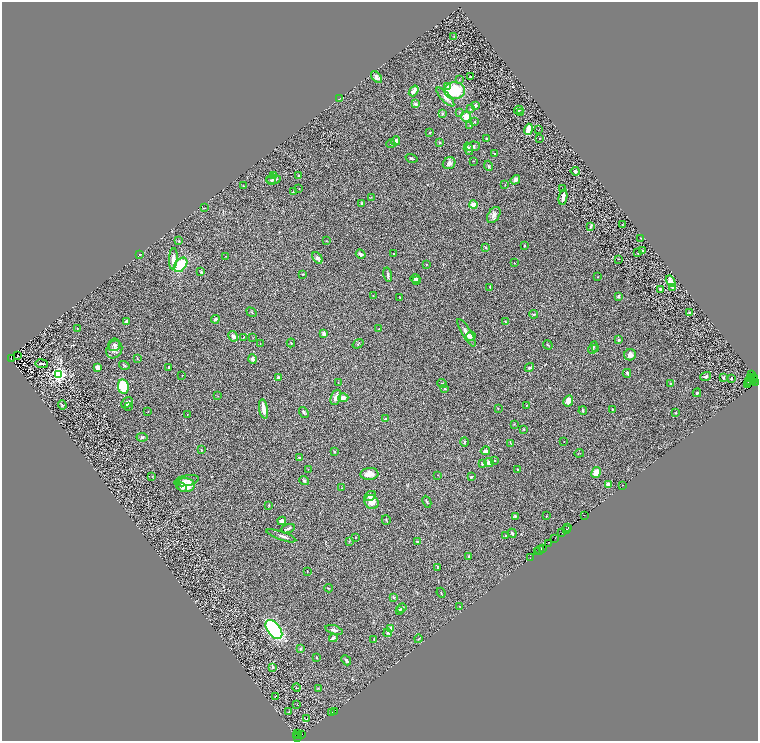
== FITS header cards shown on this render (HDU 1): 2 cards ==
NAXIS1  =                 1512
NAXIS2  =                 1478

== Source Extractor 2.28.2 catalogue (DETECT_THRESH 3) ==
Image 1512 x 1478 px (HDU 1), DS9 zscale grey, zoomed out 1/2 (1 PNG px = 2 x 2 image px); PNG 760 x 743 px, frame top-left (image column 1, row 1478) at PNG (2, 2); each listed source drawn as its Kron ellipse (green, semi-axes under 4 px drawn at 4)
Background 0.523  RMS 0.053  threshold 0.16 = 3 sigma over >= 5 px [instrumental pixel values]
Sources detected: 282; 43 cannot appear on this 1/2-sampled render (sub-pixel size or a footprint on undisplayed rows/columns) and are neither listed nor drawn; the other 239 listed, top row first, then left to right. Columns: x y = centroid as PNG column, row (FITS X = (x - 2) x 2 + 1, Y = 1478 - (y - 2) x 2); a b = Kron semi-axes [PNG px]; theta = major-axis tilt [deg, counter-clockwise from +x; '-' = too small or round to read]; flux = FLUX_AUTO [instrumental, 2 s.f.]
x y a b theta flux
454 37 2 1 - 6.6
470 76 3 3 - 4.7
376 77 7 4 -46 34
459 80 2 2 - 4.4
447 87 3 3 - 16
454 90 10 8 0 360
414 91 6 3 52 66
445 97 12 4 -47 60
339 99 3 2 - 4.5
416 104 3 3 - 20
475 106 3 3 - 22
470 109 3 3 - 8.7
519 110 4 2 - 7.7
460 112 3 2 - 8
520 113 2 2 - 5.9
442 114 3 2 - 26
466 117 5 5 - 110
475 122 3 2 - 6.7
470 126 2 2 - 4.7
528 129 5 3 - 130
539 129 2 1 - 3.2
430 133 2 2 - 5.6
539 138 2 2 - 3
486 139 3 2 - 8.3
396 141 5 4 - 45
440 142 3 3 - 9.4
391 144 4 2 - 7.7
473 146 7 4 7 21
468 149 6 3 -72 30
495 154 2 2 - 8.6
411 158 6 2 -18 9.9
473 161 3 2 - 4.2
449 163 6 5 - 41
488 166 5 3 - 10
575 171 4 4 - 24
273 175 3 3 - 9.8
299 176 3 2 - 12
273 179 7 4 -3 29
515 180 5 3 - 40
271 181 5 3 - 9.9
505 185 3 2 - 3.7
243 186 2 2 - 8
562 188 2 1 - 2.5
299 189 2 2 - 3.1
293 192 4 2 - 7.1
371 197 3 2 - 4.5
563 197 7 3 79 80
361 203 3 2 - 14
473 205 4 3 - 75
204 208 3 2 - 4.9
494 215 9 5 56 37
622 224 2 2 - 3.2
590 227 3 3 - 18
641 238 2 2 - 3.4
179 241 4 3 - 8.6
326 241 3 2 - 5.2
524 246 4 2 - 9
486 247 4 3 - 12
643 251 3 2 - 8.1
638 253 3 2 - 3.7
140 254 3 2 - 9.3
361 254 5 3 - 27
394 254 2 2 - 6.3
226 256 2 2 - 3.2
317 258 6 4 -60 43
173 259 10 4 85 65
618 259 2 1 - 3.2
514 263 2 2 - 6.3
426 264 2 2 - 10
181 265 8 5 52 380
201 272 4 3 - 12
302 274 2 2 - 6.1
388 275 7 3 -78 17
598 277 2 2 - 5.9
415 278 5 3 - 19
416 280 4 3 - 13
671 281 6 4 -60 79
490 287 3 2 - 9
672 287 4 3 - 13
660 289 2 2 - 24
373 295 2 2 - 4.3
618 296 4 3 - 17
400 298 2 2 - 5.5
252 312 5 2 - 8.7
689 313 3 2 - 13
534 314 4 2 - 13
215 319 4 3 - 22
127 322 3 3 - 68
505 322 3 2 - 6.8
77 328 3 2 - 5.1
379 329 2 1 - 3.2
466 333 16 4 -59 71
324 334 4 3 - 36
233 336 5 3 - 34
471 336 5 4 - 20
244 337 3 2 - 4.7
253 338 3 2 - 2.9
619 340 4 3 - 9.7
260 343 3 2 - 3.3
291 343 4 3 - 9.3
358 344 6 2 35 8.1
114 345 6 6 - 25
548 345 5 2 - 6.5
593 348 6 4 67 18
596 348 3 2 - 4.4
114 349 9 7 60 49
18 355 2 1 - 10
630 355 6 5 - 39
11 358 3 1 - 74
137 359 3 2 - 4.9
252 359 4 3 - 35
42 364 6 2 -8 17
124 365 5 2 - 9.3
97 367 3 3 - 62
168 367 3 2 - 9.3
529 368 5 3 - 16
627 373 4 3 - 24
59 374 3 3 - 4000
751 374 3 2 - 22
182 375 2 2 - 4.4
706 376 5 4 - 17
278 377 3 3 - 20
751 377 3 2 - 43
753 377 2 1 - 30
723 378 3 2 - 5.3
731 378 2 2 - 8.5
749 380 2 1 - 16
754 380 2 2 - 120
749 381 3 1 - 19
756 382 3 1 - 34
338 383 3 2 - 3.9
442 383 4 3 - 9.5
670 384 3 2 - 7
748 385 2 1 - 24
123 386 7 5 -80 400
445 389 3 3 - 13
697 393 4 3 - 17
218 396 2 2 - 3.7
336 397 8 4 70 59
343 398 5 4 - 50
568 401 6 4 62 81
127 403 6 4 44 34
62 405 4 3 - 11
129 406 4 2 - 6.3
526 406 4 2 - 6.8
498 408 2 2 - 4.9
264 409 10 3 -79 84
612 409 2 2 - 8.5
583 411 4 2 - 13
148 412 2 2 - 3.5
304 412 6 3 -51 18
676 413 3 2 - 8.4
187 415 2 1 - 2.6
385 419 3 2 - 7.5
514 424 3 2 - 5
523 429 3 2 - 5.8
142 437 5 3 - 15
464 442 4 3 - 8.6
564 442 2 1 - 3.2
510 443 3 2 - 4.7
201 450 3 2 - 7.3
485 451 5 4 - 27
334 452 3 2 - 7.4
579 453 5 2 - 5.6
299 457 3 2 - 11
495 461 2 2 - 5
489 463 4 4 - 54
482 464 3 2 - 6.6
518 469 3 2 - 5.5
308 470 3 2 - 4.7
596 472 5 4 - 110
369 474 9 6 4 76
438 475 2 2 - 4.5
152 476 2 2 - 3.1
471 477 2 2 - 11
304 480 5 3 - 15
186 481 12 5 11 42
185 485 9 7 -5 150
608 485 4 4 - 67
623 485 2 1 - 6.3
182 487 5 3 - 31
342 488 3 2 - 3.5
370 496 6 4 30 42
371 502 7 6 - 89
427 502 6 2 -65 9.7
269 505 3 2 - 7.6
584 515 2 1 - 20
515 516 3 3 - 14
546 516 2 2 - 3.6
386 520 5 2 - 7.3
282 521 4 3 - 41
568 528 2 1 - 9.9
288 529 7 3 19 21
566 529 3 1 - 11
512 533 5 2 - 23
562 533 2 1 - 43
506 535 3 2 - 6.5
281 536 16 3 -19 32
356 538 3 2 - 3.3
555 538 2 1 - 49
349 541 3 2 - 5.2
417 542 4 2 - 11
548 543 2 1 - 15
542 548 2 1 - 44
540 550 4 1 - 38
538 551 2 2 - 87
468 556 3 2 - 5.2
530 558 2 1 - 7.5
437 567 4 2 - 5.2
307 571 3 1 - 2.9
328 588 4 2 - 6.9
441 593 5 1 - 4.8
394 597 3 3 - 19
460 607 2 2 - 3.7
402 608 5 3 - 17
400 610 3 2 - 11
274 629 11 6 -53 1200
391 629 4 4 - 46
334 630 9 3 -16 28
388 633 4 4 - 13
333 638 4 3 - 32
374 639 3 2 - 4.5
418 639 4 2 - 6.8
301 649 4 3 - 8.8
317 658 3 2 - 9
346 660 5 3 - 21
273 667 4 3 - 8.7
296 688 4 2 - 5.2
318 688 2 2 - 5.4
275 696 3 2 - 4
297 704 2 1 - 2.3
334 711 2 2 - 22
289 712 3 3 - 7
332 712 3 2 - 82
306 719 3 1 - 4.5
297 733 3 2 - 25
301 734 2 1 - 4.3
297 735 2 1 - 440
298 738 2 1 - 16
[43 sub-pixel or undisplayed-footprint detections neither listed nor drawn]